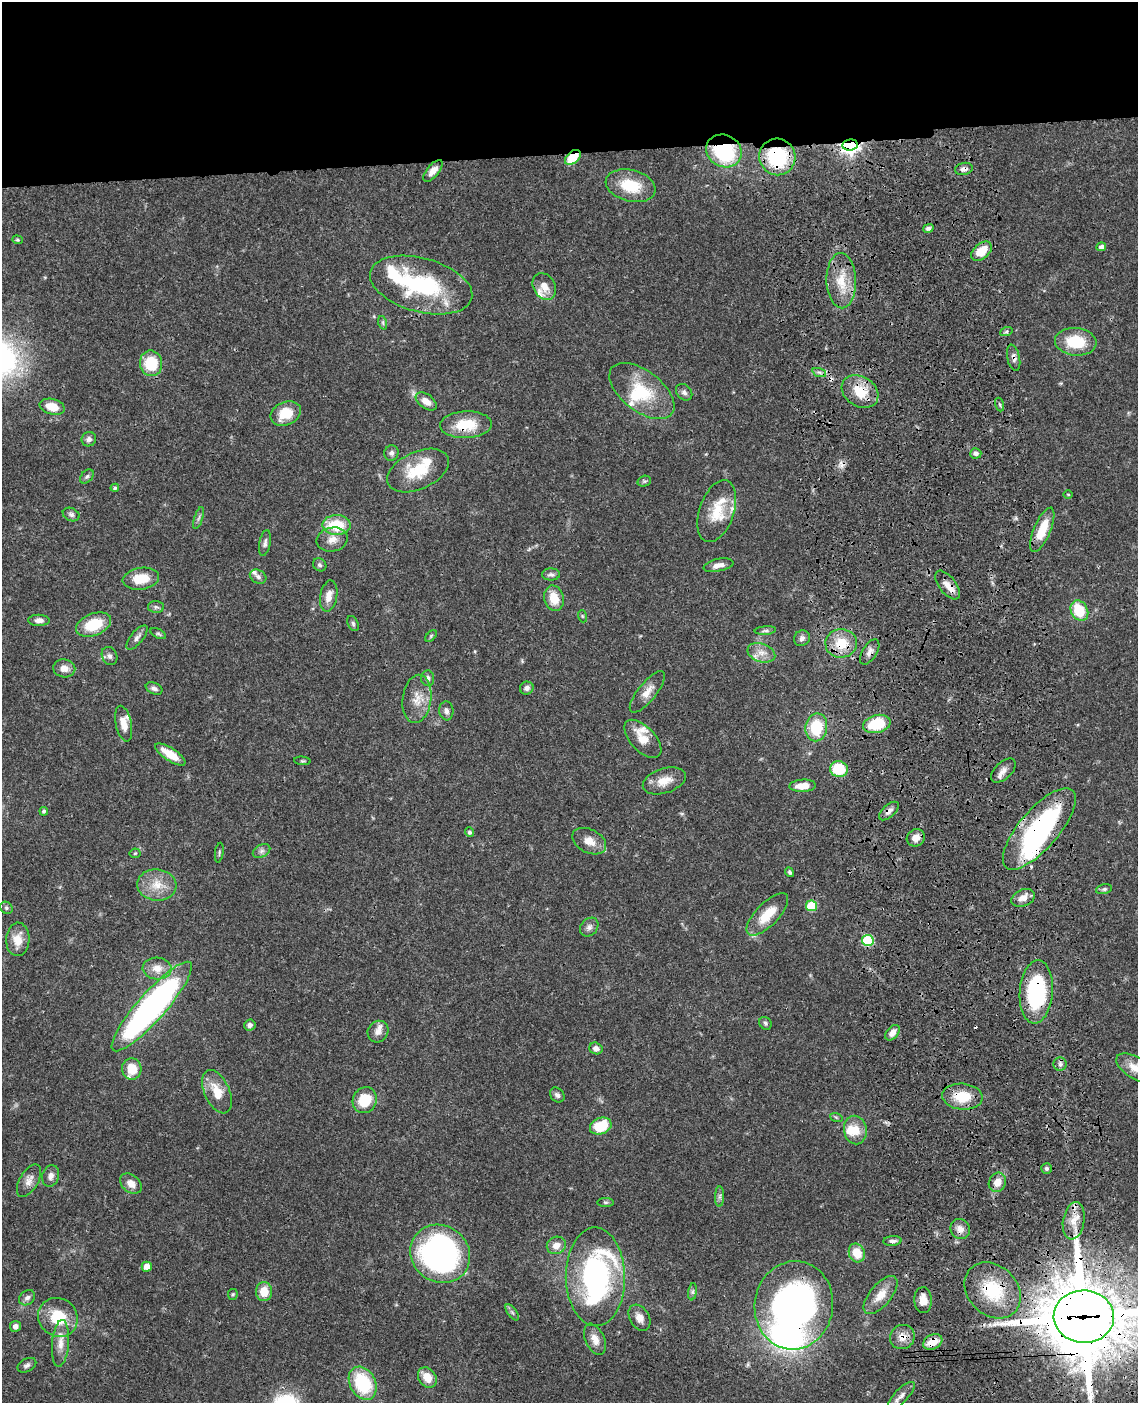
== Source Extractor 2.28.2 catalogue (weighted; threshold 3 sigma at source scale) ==
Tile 2 of 4 x 3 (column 2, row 1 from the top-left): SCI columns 1255-2390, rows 3058-4458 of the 4780 x 4613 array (HDU 1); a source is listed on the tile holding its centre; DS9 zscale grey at full resolution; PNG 1140 x 1405 px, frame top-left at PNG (2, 2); each listed source drawn as its Kron ellipse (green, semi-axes under 4 px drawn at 4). Shown black and unused: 11% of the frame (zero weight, under 3 of 4 exposures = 6% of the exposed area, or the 3 px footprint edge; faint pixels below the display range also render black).
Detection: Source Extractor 2.28.2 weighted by HDU 2 'WHT'; one run over the whole footprint, this tile lists its part. Background 0.0453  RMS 0.0029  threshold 0.0129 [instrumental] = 3 sigma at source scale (4.5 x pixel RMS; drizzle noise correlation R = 1.50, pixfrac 1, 0.05/0.05 arcsec/px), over >= 5 px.
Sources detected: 177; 5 inside a brighter object's white glare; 4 cosmic-ray / hot-pixel residue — neither listed nor drawn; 12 inside a brighter listed object's ellipse — not listed separately; the other 156 listed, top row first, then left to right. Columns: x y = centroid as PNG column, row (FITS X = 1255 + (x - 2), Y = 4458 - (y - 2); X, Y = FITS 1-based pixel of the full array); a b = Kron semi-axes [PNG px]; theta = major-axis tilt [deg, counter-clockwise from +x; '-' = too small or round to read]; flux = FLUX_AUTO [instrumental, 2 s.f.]
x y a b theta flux
850 145 7 5 9 140
724 151 18 16 -28 25
573 157 9 6 40 8.1
777 157 18 18 - 21
964 169 9 6 11 1.3
433 171 13 6 50 2.1
631 186 25 15 -15 9.6
928 228 5 4 - 0.86
17 240 5 4 - 0.39
1101 247 5 4 - 0.97
981 251 12 7 41 6.1
841 281 27 14 -88 7.5
421 285 52 27 -15 30
544 286 14 11 -60 2.8
383 323 7 4 -72 0.48
1006 332 6 4 19 0.53
1076 342 21 14 -5 11
1014 358 13 6 -78 1.3
151 363 13 11 -80 11
819 372 7 4 -18 0.68
642 391 38 20 -38 13
684 392 9 7 -45 0.98
860 392 19 15 -33 7.8
426 401 12 7 -36 2.4
1000 405 7 3 -71 0.44
52 407 13 7 -15 4.6
286 414 16 11 23 6.6
466 425 26 13 2 8.9
89 439 7 7 - 0.99
391 453 8 7 - 0.95
976 453 5 5 - 1.1
418 471 33 18 25 11
87 477 8 5 48 0.66
644 481 7 5 18 0.53
115 488 4 4 - 0.5
1068 494 4 3 - 0.26
717 511 32 17 71 8.4
71 515 9 6 -24 0.82
199 518 11 3 72 0.57
337 525 14 10 -1 9.5
1042 530 24 8 67 7
332 539 16 12 12 2.9
265 543 13 5 79 1
320 565 7 6 - 0.69
718 565 15 6 12 1.9
551 574 9 6 0 0.85
258 577 8 6 -27 1
141 579 18 10 8 6.4
948 585 17 8 -52 2.8
329 596 16 8 79 2.7
554 598 13 9 -76 5.1
156 607 8 6 -2 0.68
1079 611 11 8 -60 9.1
582 616 6 4 -71 0.36
39 620 10 5 -1 1.4
353 623 8 5 -64 0.58
94 625 18 11 21 9.1
765 631 11 4 5 0.72
158 634 8 4 -26 0.52
431 636 7 4 46 0.38
137 637 15 6 51 1.2
802 638 8 7 - 1.1
841 643 16 14 6 7.5
870 652 14 7 58 1.6
761 653 14 9 -18 2.5
109 656 9 7 -64 1
64 668 11 9 -9 1.9
428 678 8 6 -85 1.1
154 688 9 5 -23 0.94
527 688 7 6 - 1.1
647 692 25 9 51 3.2
417 699 24 14 83 4.8
446 711 9 7 -83 1.2
124 724 18 8 -77 3.1
877 724 14 9 14 11
816 727 14 11 80 11
643 739 23 12 -46 4.5
170 754 18 6 -33 5
302 761 8 3 -5 0.37
839 769 9 8 - 10
1003 771 15 8 43 1.9
664 781 22 12 18 4.3
803 786 13 6 3 4
44 811 4 4 - 0.43
889 811 12 6 42 1.4
1039 829 51 19 49 50
470 832 5 4 - 0.63
916 838 9 8 - 2.3
589 841 18 11 -27 3.4
261 851 9 6 27 0.98
135 853 5 5 - 0.41
219 853 10 3 81 0.4
790 872 5 4 - 0.5
157 885 19 15 -6 5.5
1104 889 8 5 13 0.56
1023 898 12 8 22 2.5
811 906 6 5 - 9.9
6 908 6 5 - 0.57
767 914 27 11 45 6.9
589 927 10 8 47 1.2
18 939 17 12 86 4.1
868 940 6 5 - 15
157 968 14 11 -3 3.1
1036 992 31 16 85 28
152 1007 58 14 49 100
765 1023 7 5 -48 0.57
250 1025 6 5 - 0.96
378 1032 11 10 - 1.8
892 1033 9 6 51 1.8
596 1048 7 6 - 1.3
1060 1064 6 6 - 0.83
1135 1068 21 10 -31 4
132 1069 11 9 -84 5.7
217 1092 23 12 -65 5.8
557 1095 8 6 -47 0.89
962 1097 20 13 -5 8
365 1100 13 11 61 8.2
836 1117 6 4 -19 0.37
601 1126 11 8 21 8.8
855 1130 14 11 -78 4.2
1046 1168 5 5 - 0.53
51 1176 11 8 74 1.5
29 1181 18 9 59 2.2
997 1182 10 8 64 2.8
131 1184 12 8 -40 2.6
720 1197 10 4 89 0.8
606 1202 8 4 0 0.49
1074 1221 19 10 80 4.1
960 1229 10 9 - 2
892 1241 9 5 3 0.92
556 1245 9 8 - 2.5
857 1253 9 7 -66 5.2
440 1254 31 28 -36 71
147 1267 5 5 - 2.4
595 1277 49 29 -89 54
993 1290 31 24 -44 15
264 1291 9 8 - 4.5
693 1292 9 4 82 0.61
233 1294 5 5 - 0.38
881 1295 23 11 50 4.1
27 1298 9 6 40 1
923 1300 13 8 -87 2.8
794 1305 44 39 81 97
512 1312 9 4 -55 0.69
58 1317 20 19 - 10
1084 1317 30 26 -2 2800
639 1318 14 9 -59 2.2
15 1326 5 5 - 1.4
902 1337 13 12 - 2.8
595 1339 16 9 -66 2.9
933 1342 10 7 29 4.2
60 1343 23 8 85 3.4
27 1365 10 6 29 0.93
427 1377 11 8 -55 4.3
363 1383 17 12 -61 17
901 1395 17 6 46 1.9
Overlapping masked pixels (flux is a lower limit): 21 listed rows (the first 20) at x y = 850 145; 724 151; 573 157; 777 157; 964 169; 1014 358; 860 392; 466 425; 948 585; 841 643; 870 652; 889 811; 1039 829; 868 940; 1036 992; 962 1097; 993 1290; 794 1305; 1084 1317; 902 1337
Isophote crosses this tile's border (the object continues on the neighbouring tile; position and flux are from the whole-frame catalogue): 2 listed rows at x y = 1135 1068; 1084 1317